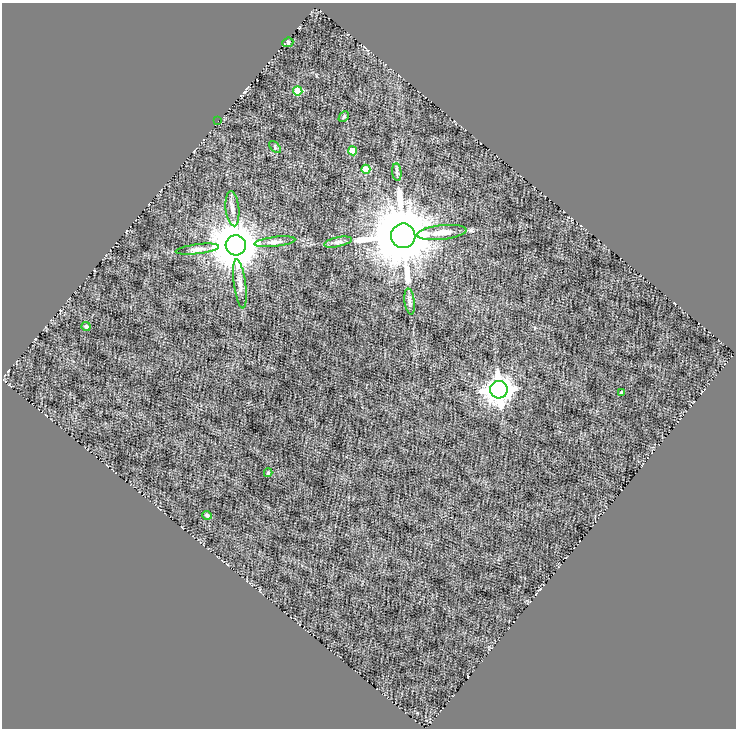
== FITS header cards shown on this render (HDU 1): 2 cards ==
NAXIS1  =                  734
NAXIS2  =                  726

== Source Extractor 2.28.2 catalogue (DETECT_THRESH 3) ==
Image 734 x 726 px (HDU 1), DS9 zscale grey, 1 PNG px = 1 image px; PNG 738 x 730 px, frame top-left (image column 1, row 726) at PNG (2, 3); each listed source drawn as its Kron ellipse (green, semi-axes under 4 px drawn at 4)
Background 0.809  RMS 0.56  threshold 1.68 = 3 sigma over >= 5 px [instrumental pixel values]
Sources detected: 22; all 22 listed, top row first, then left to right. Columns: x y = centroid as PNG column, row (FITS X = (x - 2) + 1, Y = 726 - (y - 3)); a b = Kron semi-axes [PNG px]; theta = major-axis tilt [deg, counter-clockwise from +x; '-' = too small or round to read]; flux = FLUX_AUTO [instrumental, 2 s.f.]
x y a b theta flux
288 42 5 4 - 140
298 91 4 4 - 1100
344 117 6 3 45 42
218 121 2 2 - 230
275 147 7 4 -48 60
353 151 4 4 - 640
366 169 4 4 - 790
397 172 9 4 -83 75
232 209 17 7 -84 240
442 232 25 7 6 520
403 236 12 12 - 400000
275 242 20 5 7 190
338 242 14 5 12 100
236 245 10 10 - 190000
197 249 22 5 7 200
240 284 25 6 -82 260
410 301 13 5 -82 120
86 326 4 4 - 94
499 390 9 8 - 45000
622 393 4 3 - 120
268 473 4 3 - 48
207 515 5 4 - 95